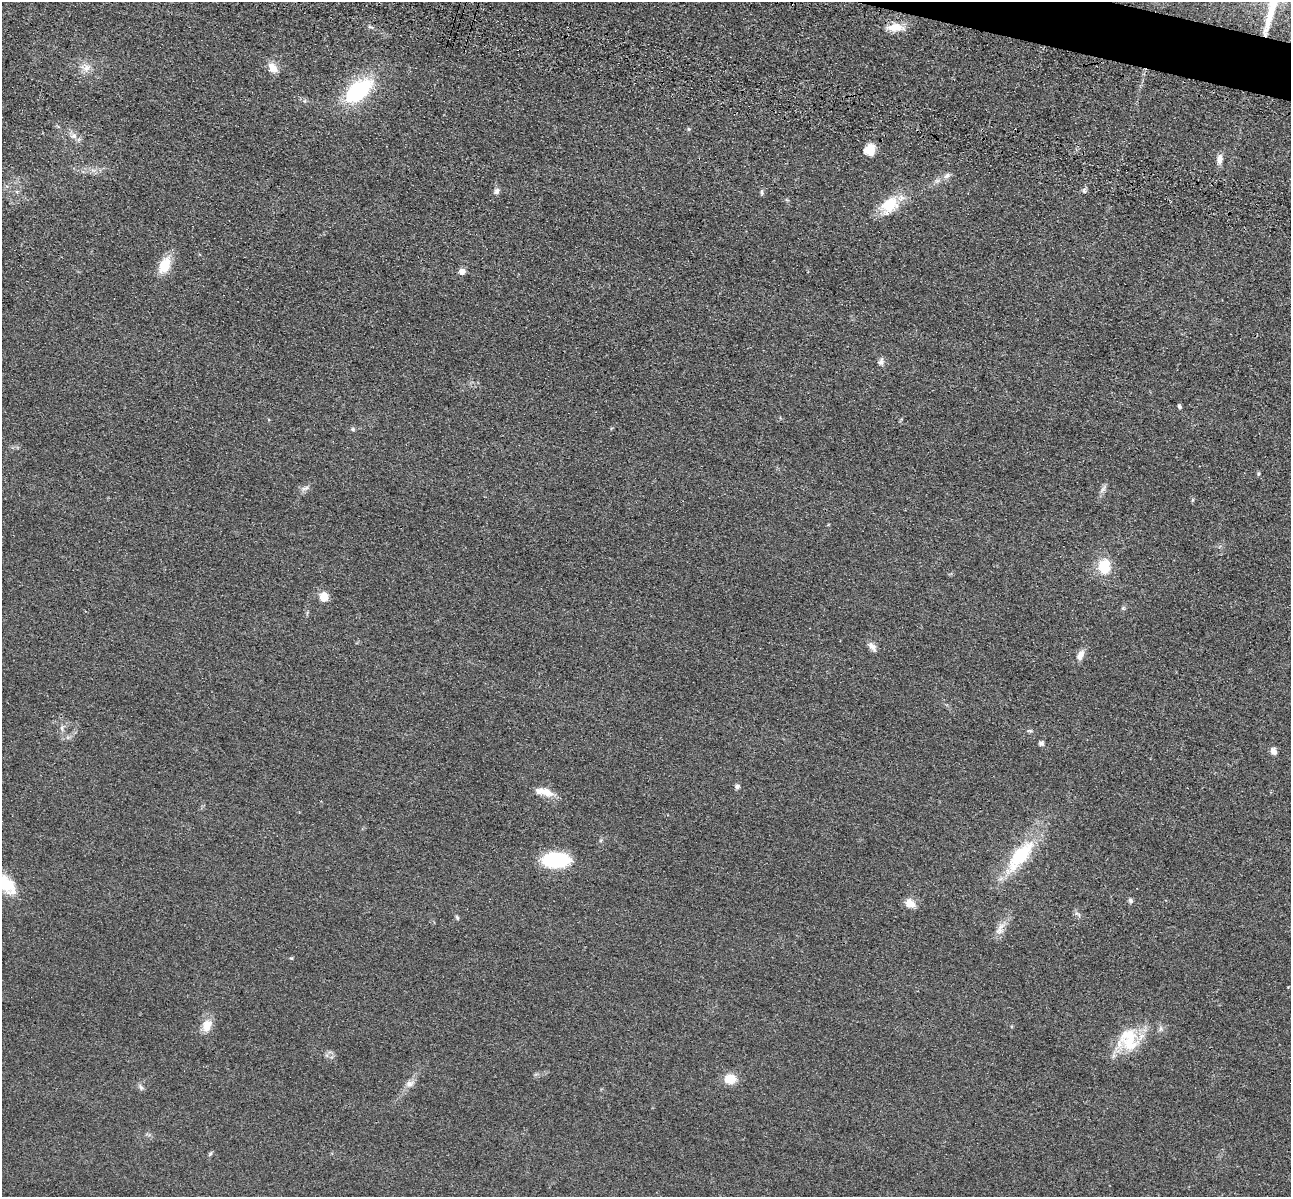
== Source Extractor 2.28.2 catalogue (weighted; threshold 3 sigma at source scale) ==
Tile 10 of 4 x 4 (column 2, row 3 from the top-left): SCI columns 1462-2750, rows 1591-2785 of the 5350 x 5365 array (HDU 1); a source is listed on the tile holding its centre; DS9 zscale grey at full resolution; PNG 1293 x 1199 px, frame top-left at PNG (2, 2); no overlay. Shown black and unused: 1% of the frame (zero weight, under 3 of 4 exposures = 9% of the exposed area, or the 3 px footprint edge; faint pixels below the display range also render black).
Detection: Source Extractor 2.28.2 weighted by HDU 2 'WHT'; one run over the whole footprint, this tile lists its part. Background 0.0484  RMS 0.0086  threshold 0.0389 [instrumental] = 3 sigma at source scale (4.5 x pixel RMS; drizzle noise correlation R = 1.50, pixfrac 1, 0.05/0.05 arcsec/px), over >= 5 px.
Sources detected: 42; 1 inside a brighter listed object's ellipse — not listed separately; the other 41 listed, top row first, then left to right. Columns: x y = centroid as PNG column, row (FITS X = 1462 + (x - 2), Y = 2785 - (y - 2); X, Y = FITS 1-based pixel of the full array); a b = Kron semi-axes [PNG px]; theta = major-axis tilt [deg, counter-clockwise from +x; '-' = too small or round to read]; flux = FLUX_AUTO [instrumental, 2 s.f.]
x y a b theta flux
895 27 20 10 4 12
87 68 12 10 81 6.6
272 68 14 9 -53 7.9
358 91 32 18 40 69
74 136 9 9 - 4.1
870 150 11 10 - 13
1220 159 13 7 83 5.3
947 176 9 7 18 3.4
497 191 8 7 - 2.8
762 193 7 4 -83 1.4
889 205 26 18 45 24
164 265 16 11 64 19
462 271 5 5 - 7.8
881 362 11 7 74 3
1179 407 5 4 - 1.8
353 429 6 5 - 1.3
1103 489 7 5 35 2.1
1104 567 21 15 -87 19
324 596 9 8 - 10
872 646 14 7 -54 4.2
1080 655 14 8 64 5.6
62 728 7 4 -72 1.6
1030 731 8 4 8 1.3
1041 743 5 5 - 2.5
1273 751 9 6 -61 4.2
737 786 7 6 - 2
544 792 23 8 -14 11
1020 856 42 16 51 52
555 860 22 12 1 63
5 884 26 14 -42 29
1130 901 7 5 -63 2
910 903 13 10 -26 7.2
457 917 7 4 -63 1.3
999 931 11 7 19 4.4
291 958 5 3 - 0.73
207 1025 17 11 67 10
1130 1042 34 22 -1 31
730 1079 12 10 -5 13
410 1084 10 9 - 4.3
141 1087 10 5 -46 2
210 1154 6 4 19 1.2
Isophote crosses this tile's border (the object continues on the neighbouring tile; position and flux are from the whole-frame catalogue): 1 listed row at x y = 5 884